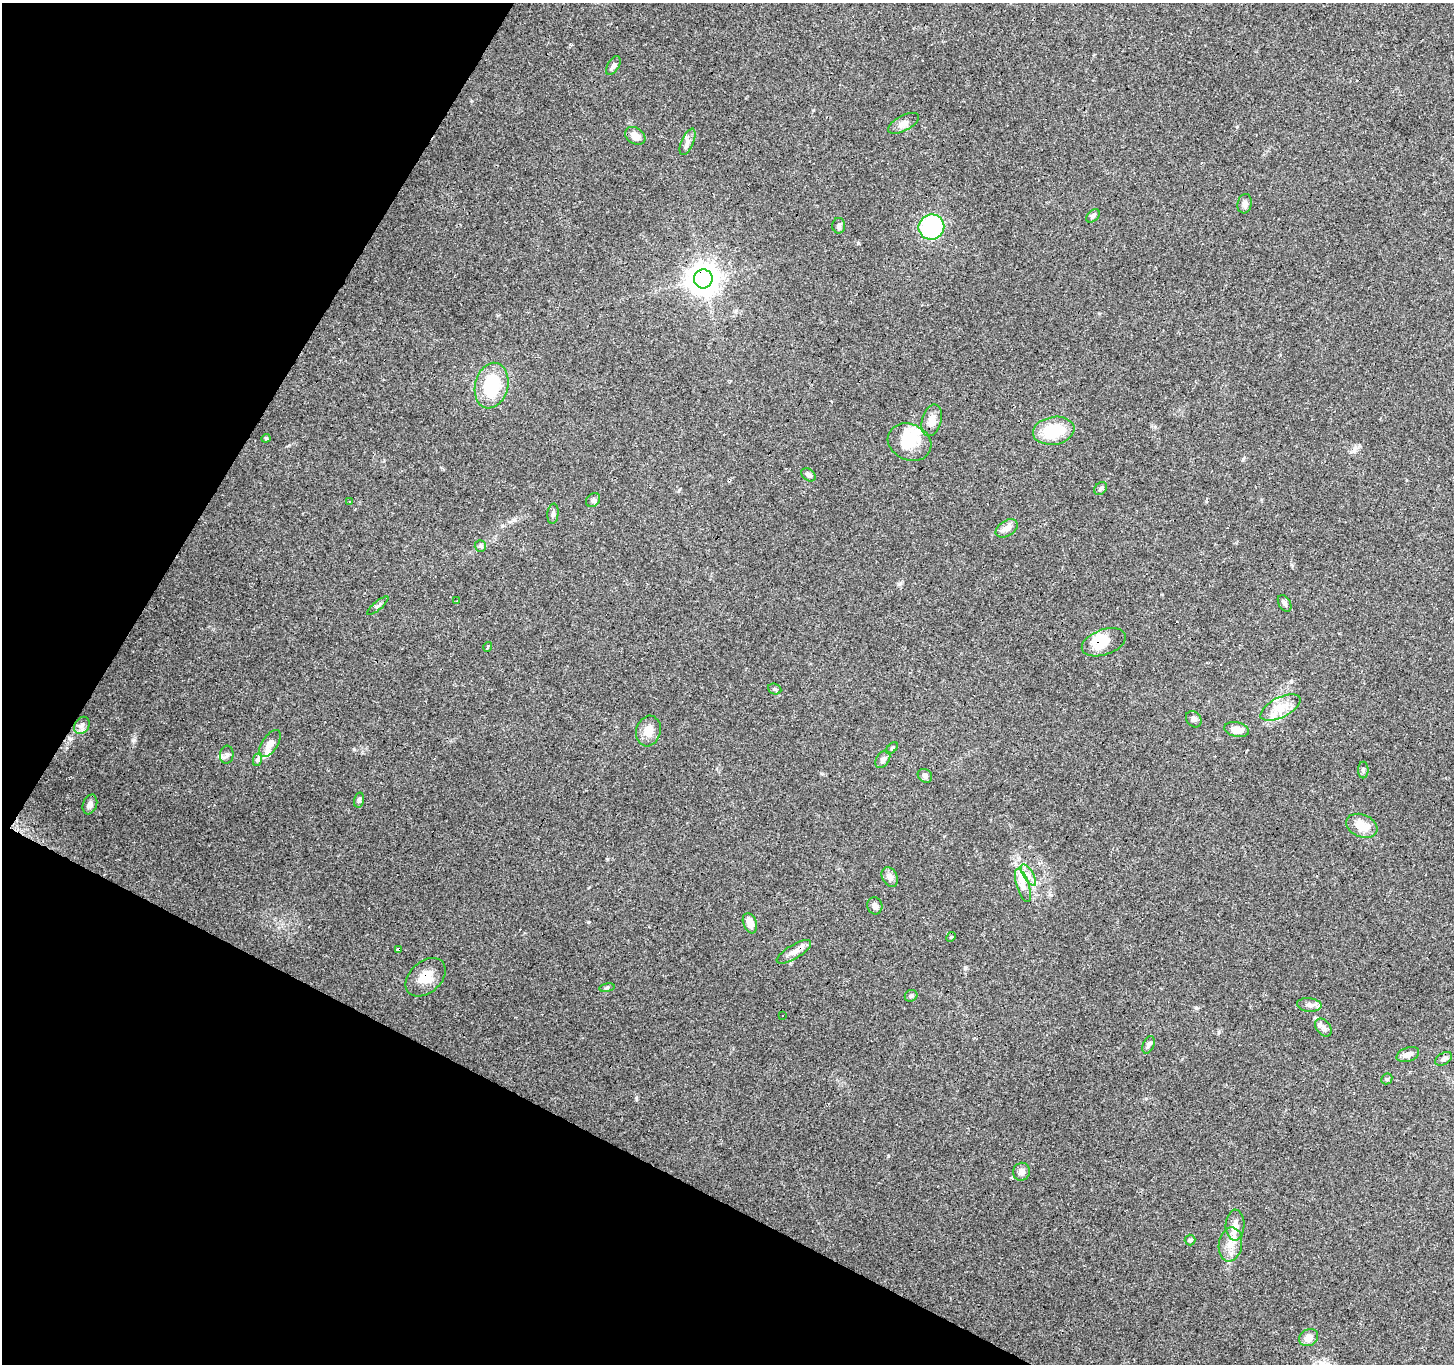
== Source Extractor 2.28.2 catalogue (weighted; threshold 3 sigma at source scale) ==
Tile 9 of 4 x 4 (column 1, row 3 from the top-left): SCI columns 5-1456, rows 1621-2982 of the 5812 x 5898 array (HDU 1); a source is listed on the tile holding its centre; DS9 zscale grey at full resolution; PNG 1456 x 1366 px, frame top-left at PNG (2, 3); each listed source drawn as its Kron ellipse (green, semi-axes under 4 px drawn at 4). Shown black and unused: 25% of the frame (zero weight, under 3 of 4 exposures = <1% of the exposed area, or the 3 px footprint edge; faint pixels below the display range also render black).
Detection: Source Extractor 2.28.2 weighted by HDU 2 'WHT'; one run over the whole footprint, this tile lists its part. Background 0.0596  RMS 0.0053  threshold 0.0237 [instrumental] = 3 sigma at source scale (4.5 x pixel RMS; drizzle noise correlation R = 1.50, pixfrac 1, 0.0396/0.0396 arcsec/px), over >= 5 px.
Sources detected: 82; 3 inside a brighter object's white glare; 11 cosmic-ray / hot-pixel residue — neither listed nor drawn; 3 inside a brighter listed object's ellipse — not listed separately; the other 65 listed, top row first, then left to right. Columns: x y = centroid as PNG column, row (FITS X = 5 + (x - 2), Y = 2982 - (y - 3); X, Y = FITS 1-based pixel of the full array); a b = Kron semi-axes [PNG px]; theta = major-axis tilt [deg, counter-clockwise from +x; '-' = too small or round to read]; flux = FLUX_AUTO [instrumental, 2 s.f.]
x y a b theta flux
613 66 10 5 58 2.1
904 123 17 7 28 3.3
635 136 11 8 -31 4.1
688 142 14 6 66 2.5
1245 204 10 7 76 2.1
1093 216 8 5 45 1.4
839 226 8 6 -90 1.2
931 227 13 12 - 62
703 279 9 9 - 750
492 386 23 16 75 30
932 420 16 9 75 4.6
1054 431 21 14 9 20
266 438 4 4 - 0.57
909 442 22 18 -24 13
808 475 8 5 -36 1.7
1101 488 7 5 46 1.1
593 500 8 6 44 1.6
350 501 3 2 - 0.73
553 514 10 5 84 1.5
1007 528 12 7 32 3.3
480 546 6 5 - 1
457 600 3 2 - 0.42
1285 603 9 6 -59 1.5
378 606 13 3 41 1.1
1104 642 23 12 19 13
488 647 5 3 - 0.87
775 689 7 5 -22 0.92
1280 708 22 10 27 7.6
1194 719 9 7 -51 1.6
82 725 9 7 56 2
1237 730 12 7 -12 6
648 731 15 12 74 5.9
270 744 15 8 56 3.9
892 748 7 4 45 0.79
227 755 9 7 85 1.7
258 759 7 4 71 0.88
883 759 9 6 57 1.9
1363 770 8 5 90 1.1
925 776 8 6 -39 1.9
359 800 7 4 76 1.1
90 804 10 7 71 2.4
1362 826 16 11 -21 8.2
1028 875 12 5 -59 2.5
890 877 10 7 -64 3
1023 885 17 6 -72 3.9
875 906 9 7 -72 1.9
750 923 10 6 -69 4.4
951 937 5 4 - 0.6
398 949 3 3 - 33
794 952 19 7 31 3.8
426 977 23 16 42 8.7
607 988 8 4 9 0.82
911 996 6 5 - 1.1
1309 1005 12 6 -6 2.3
782 1016 2 2 - 0.42
1323 1028 10 7 -52 1.9
1148 1045 9 5 67 1.6
1408 1055 12 7 20 3.1
1444 1059 9 5 31 1.4
1387 1079 6 5 - 0.77
1021 1172 9 8 - 2.4
1235 1225 15 9 87 4.4
1190 1240 5 5 - 0.76
1230 1244 17 11 81 6.7
1309 1338 10 8 29 4.4
Overlapping masked pixels (flux is a lower limit): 5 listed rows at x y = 703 279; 1104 642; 398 949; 794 952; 426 977
Unlisted compact peaks at least as high as the median listed source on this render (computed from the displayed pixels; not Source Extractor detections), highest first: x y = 134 740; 636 1098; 1196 1008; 965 968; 899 584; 607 859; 354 749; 858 243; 1237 127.